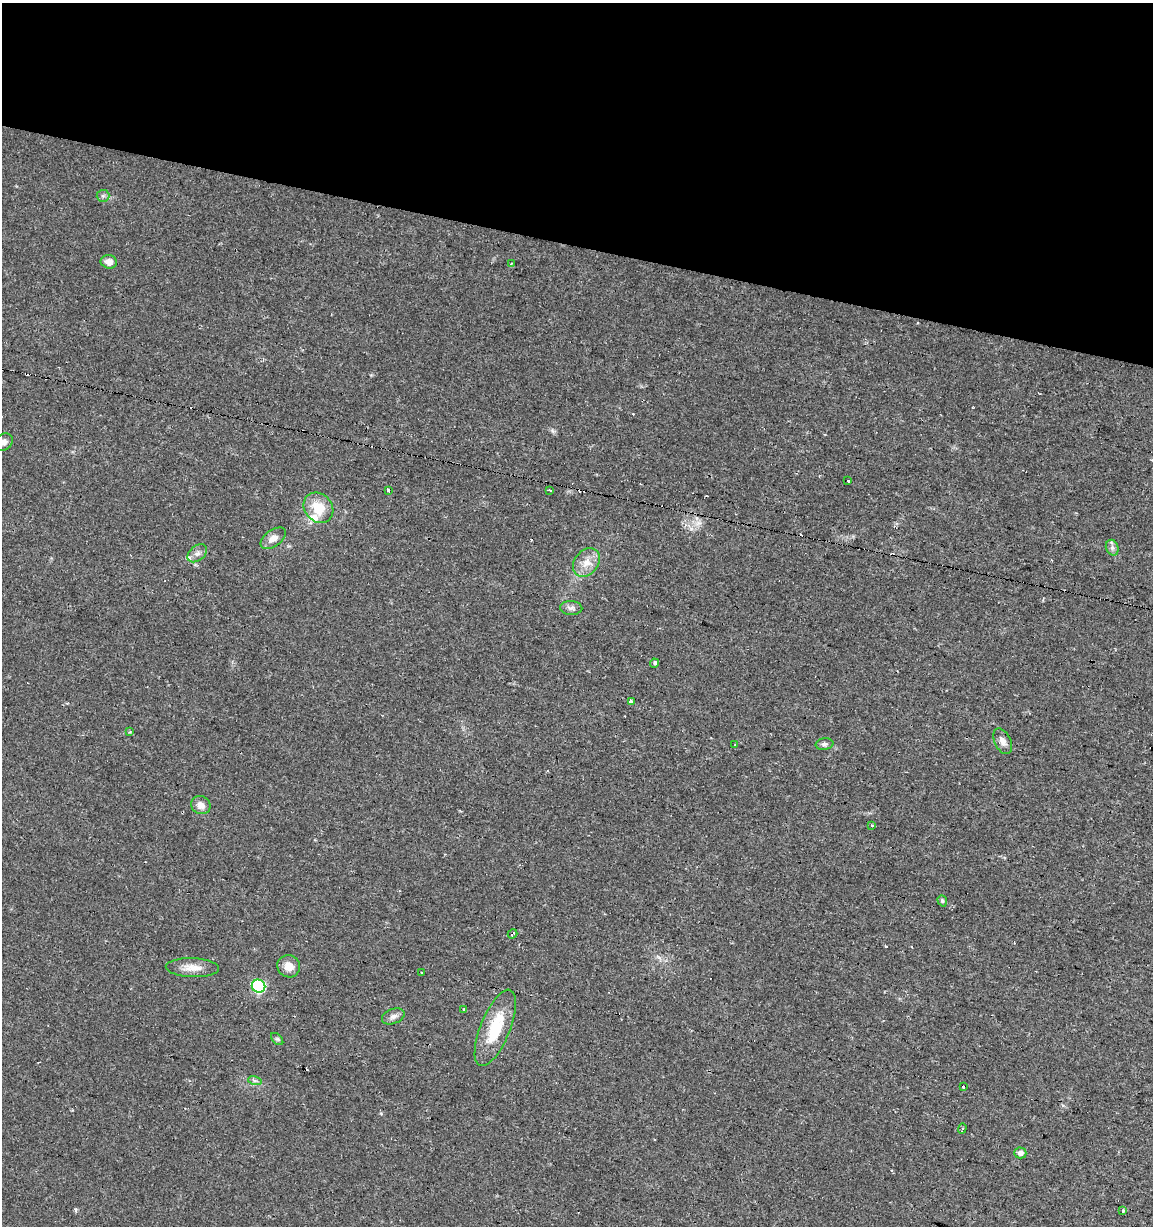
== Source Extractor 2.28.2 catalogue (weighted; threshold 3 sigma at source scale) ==
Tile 2 of 4 x 4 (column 2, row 1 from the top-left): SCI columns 1372-2522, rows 3678-4901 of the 5104 x 4901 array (HDU 1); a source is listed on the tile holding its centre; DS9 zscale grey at full resolution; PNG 1155 x 1228 px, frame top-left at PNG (2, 3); each listed source drawn as its Kron ellipse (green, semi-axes under 4 px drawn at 4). Shown black and unused: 20% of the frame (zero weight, under 2 of 3 exposures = <1% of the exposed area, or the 3 px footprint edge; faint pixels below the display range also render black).
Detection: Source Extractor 2.28.2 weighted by HDU 2 'WHT'; one run over the whole footprint, this tile lists its part. Background 0.0295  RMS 0.0034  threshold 0.0154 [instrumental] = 3 sigma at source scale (4.5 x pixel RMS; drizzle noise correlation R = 1.50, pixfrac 1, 0.0396/0.0396 arcsec/px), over >= 5 px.
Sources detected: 52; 14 cosmic-ray / hot-pixel residue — neither listed nor drawn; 2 inside a brighter listed object's ellipse — not listed separately; the other 36 listed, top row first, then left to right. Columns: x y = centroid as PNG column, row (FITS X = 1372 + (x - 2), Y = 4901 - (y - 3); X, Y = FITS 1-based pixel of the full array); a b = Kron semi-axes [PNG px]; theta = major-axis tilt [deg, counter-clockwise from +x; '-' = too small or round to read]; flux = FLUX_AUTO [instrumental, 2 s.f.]
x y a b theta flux
103 196 6 6 - 0.81
109 262 8 6 -11 2.3
511 264 3 2 - 0.27
4 442 9 7 43 1.5
848 481 3 3 - 1.1
388 490 4 3 - 18
550 490 3 3 - 1.4
318 508 16 13 -49 8.2
273 538 14 8 36 2.9
1112 548 8 6 -69 1.1
197 553 11 7 40 1.6
586 563 16 12 51 4.2
571 608 11 7 -2 1.3
655 663 4 4 - 0.79
631 701 4 3 - 1.9
130 732 4 3 - 0.33
1003 741 14 8 -64 2.1
824 744 9 5 8 0.96
735 745 3 3 - 1.3
201 805 10 8 -30 2.2
872 826 3 3 - 1.4
942 901 6 4 -71 0.49
512 934 5 3 - 1
289 966 11 11 - 3.4
192 968 26 9 -2 4.1
421 972 2 2 - 0.45
259 986 7 6 - 42
463 1009 3 3 - 0.98
393 1016 12 7 21 1.6
495 1028 41 15 68 14
277 1039 7 4 -44 0.6
255 1081 7 4 -18 0.71
963 1086 3 3 - 1.1
962 1128 5 4 - 0.55
1020 1153 6 5 - 1.6
1123 1210 3 3 - 1.6
Isophote crosses this tile's border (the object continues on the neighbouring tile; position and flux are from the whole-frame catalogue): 1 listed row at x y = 4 442